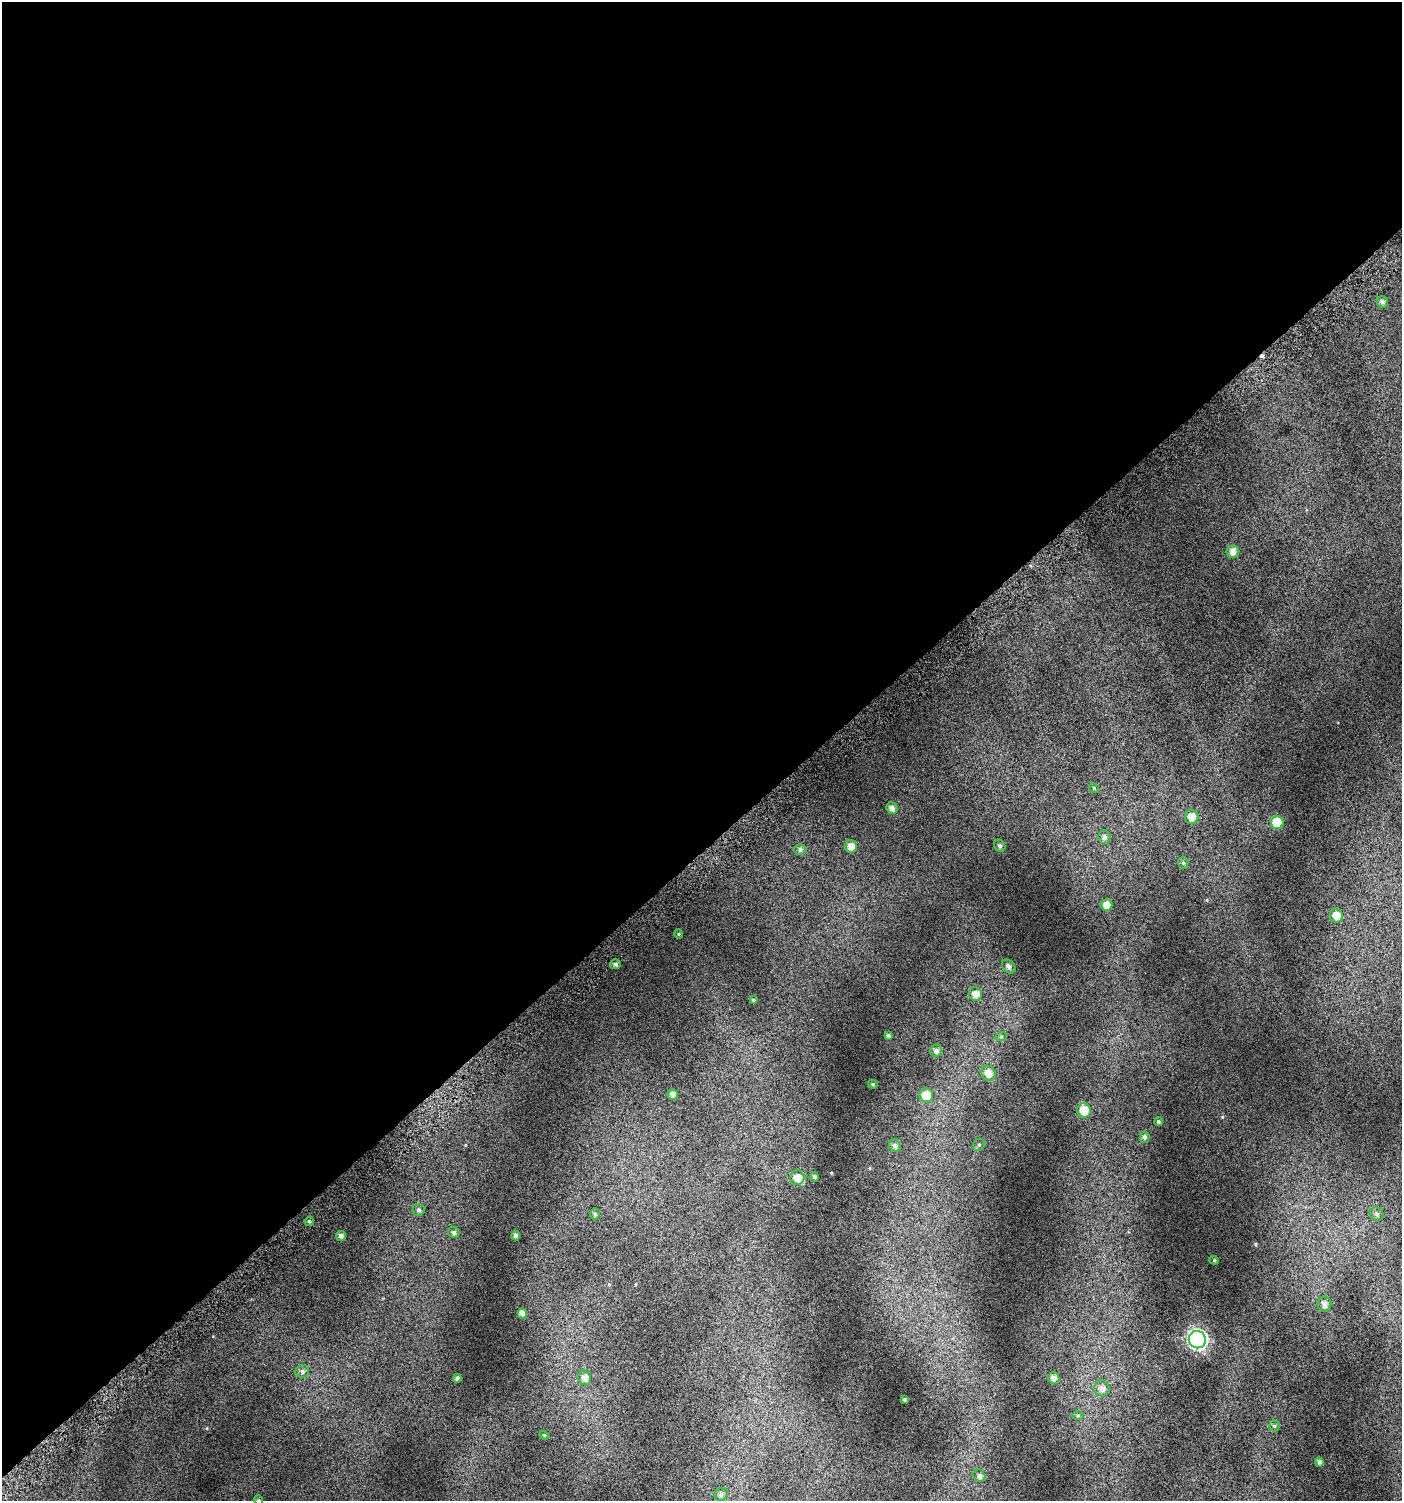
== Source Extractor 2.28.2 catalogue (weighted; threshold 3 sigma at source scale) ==
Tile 2 of 4 x 4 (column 2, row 1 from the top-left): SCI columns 1636-3035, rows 4531-6029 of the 6008 x 6064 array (HDU 1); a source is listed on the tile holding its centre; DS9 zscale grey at full resolution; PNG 1404 x 1503 px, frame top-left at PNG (2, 2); each listed source drawn as its Kron ellipse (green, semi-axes under 4 px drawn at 4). Shown black and unused: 57% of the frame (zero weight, under 4 of 7 exposures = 2% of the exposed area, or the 3 px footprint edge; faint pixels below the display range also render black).
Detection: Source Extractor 2.28.2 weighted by HDU 2 'WHT'; one run over the whole footprint, this tile lists its part. Background 0.0777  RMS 0.047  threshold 0.192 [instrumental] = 3 sigma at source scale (4.09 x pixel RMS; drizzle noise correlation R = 1.36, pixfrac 0.8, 0.0396/0.0396 arcsec/px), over >= 5 px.
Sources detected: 58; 1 cosmic-ray / hot-pixel residue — neither listed nor drawn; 1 inside a brighter listed object's ellipse — not listed separately; the other 56 listed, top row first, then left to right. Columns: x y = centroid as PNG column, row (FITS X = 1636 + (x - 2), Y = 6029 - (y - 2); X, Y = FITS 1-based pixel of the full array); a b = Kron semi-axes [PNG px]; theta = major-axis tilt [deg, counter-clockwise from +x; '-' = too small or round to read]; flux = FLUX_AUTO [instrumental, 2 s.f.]
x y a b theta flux
1382 302 6 5 - 12
1233 551 6 6 - 25
1094 788 5 4 - 4.9
892 808 6 5 - 20
1192 817 7 6 - 39
1277 823 6 6 - 180
1104 837 7 6 - 14
851 846 6 6 - 30
1000 846 6 5 - 10
800 850 6 5 - 12
1183 863 6 5 - 7.6
1107 905 6 5 - 45
1336 915 7 6 - 47
679 934 5 3 - 4.1
616 964 5 5 - 13
1009 967 8 5 -45 15
975 994 7 6 - 31
753 1000 4 4 - 6
888 1036 4 4 - 11
1001 1037 6 3 19 4.7
936 1051 6 6 - 16
988 1073 8 7 - 41
873 1084 5 4 - 6.4
673 1094 5 5 - 22
926 1095 7 7 - 110
1084 1110 7 6 - 92
1158 1122 4 4 - 7.3
1144 1137 5 5 - 12
979 1145 6 5 - 8.7
895 1146 7 6 - 16
814 1177 5 4 - 10
797 1178 7 7 - 35
418 1210 6 6 - 10
595 1214 6 5 - 8.4
1377 1214 7 6 - 12
309 1221 5 4 - 6.5
454 1232 6 5 - 10
515 1235 5 4 - 15
341 1236 5 5 - 15
1214 1260 4 4 - 4.4
1324 1304 7 7 - 22
522 1313 5 4 - 24
1197 1340 9 8 - 1300
302 1371 7 6 - 13
457 1378 4 4 - 12
585 1378 7 6 - 26
1054 1378 6 5 - 20
1102 1388 8 7 - 23
905 1400 3 3 - 7.5
1078 1415 6 4 0 5.6
1274 1426 5 5 - 6.3
544 1435 5 4 - 4.2
1319 1462 4 4 - 14
979 1476 6 5 - 15
721 1495 7 6 - 13
258 1500 5 3 - 3.4
Isophote crosses this tile's border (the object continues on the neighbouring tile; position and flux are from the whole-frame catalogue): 1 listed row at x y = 258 1500